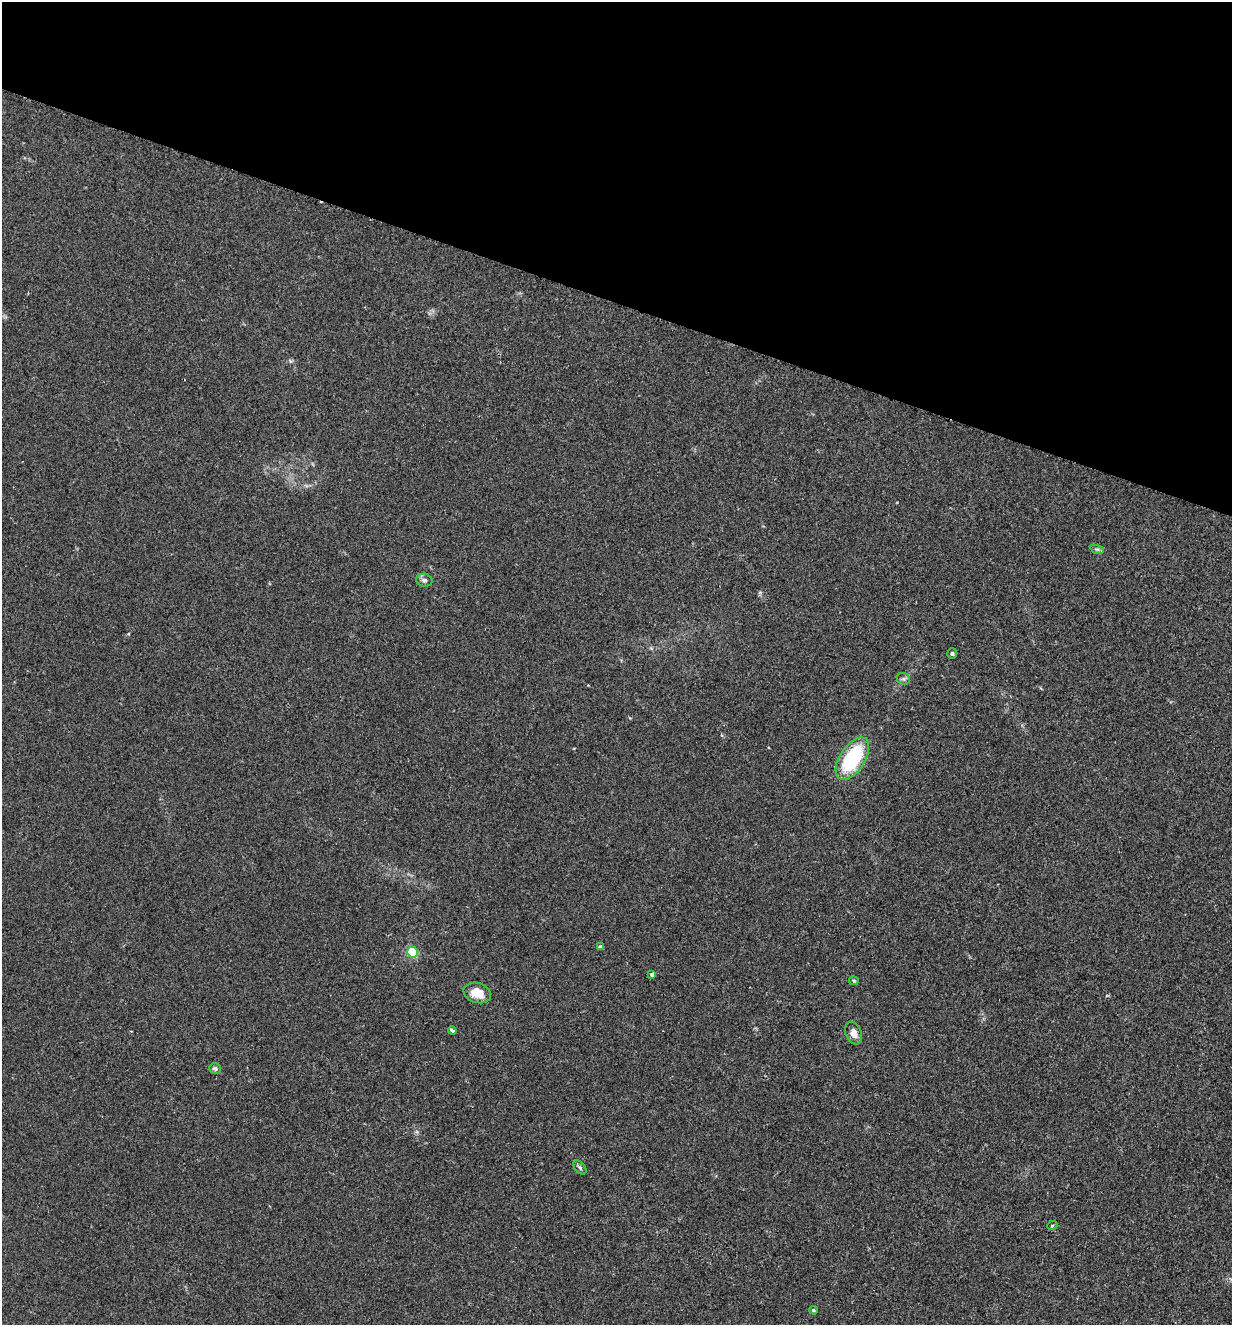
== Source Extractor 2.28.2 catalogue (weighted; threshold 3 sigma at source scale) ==
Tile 2 of 4 x 4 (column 2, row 1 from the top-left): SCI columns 1546-2775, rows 3990-5312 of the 5423 x 5336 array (HDU 1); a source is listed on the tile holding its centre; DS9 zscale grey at full resolution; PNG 1234 x 1327 px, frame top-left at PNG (2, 2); each listed source drawn as its Kron ellipse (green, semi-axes under 4 px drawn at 4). Shown black and unused: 23% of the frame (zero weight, under 2 of 3 exposures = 3% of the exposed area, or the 3 px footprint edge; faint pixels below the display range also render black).
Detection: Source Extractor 2.28.2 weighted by HDU 2 'WHT'; one run over the whole footprint, this tile lists its part. Background 0.0241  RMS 0.0062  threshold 0.0281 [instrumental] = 3 sigma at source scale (4.5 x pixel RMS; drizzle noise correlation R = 1.50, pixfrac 1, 0.05/0.05 arcsec/px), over >= 5 px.
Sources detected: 16; all 16 listed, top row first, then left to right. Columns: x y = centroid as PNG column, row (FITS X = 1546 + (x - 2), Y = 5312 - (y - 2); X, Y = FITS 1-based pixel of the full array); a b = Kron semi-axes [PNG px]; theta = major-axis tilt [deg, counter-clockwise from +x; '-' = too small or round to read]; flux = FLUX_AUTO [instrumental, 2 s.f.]
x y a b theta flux
1097 549 7 4 -18 1.1
424 580 8 6 -11 1.8
952 654 5 4 - 1
903 679 6 6 - 1.3
852 759 24 12 57 47
600 947 4 4 - 1.3
413 952 5 5 - 52
652 975 4 4 - 1.5
854 981 5 4 - 0.7
477 993 14 10 -18 10
452 1031 4 3 - 1.8
854 1033 12 8 -68 4.2
215 1068 6 5 - 1.7
580 1167 8 5 -52 1.2
1052 1226 5 3 - 0.53
813 1310 4 3 - 0.73